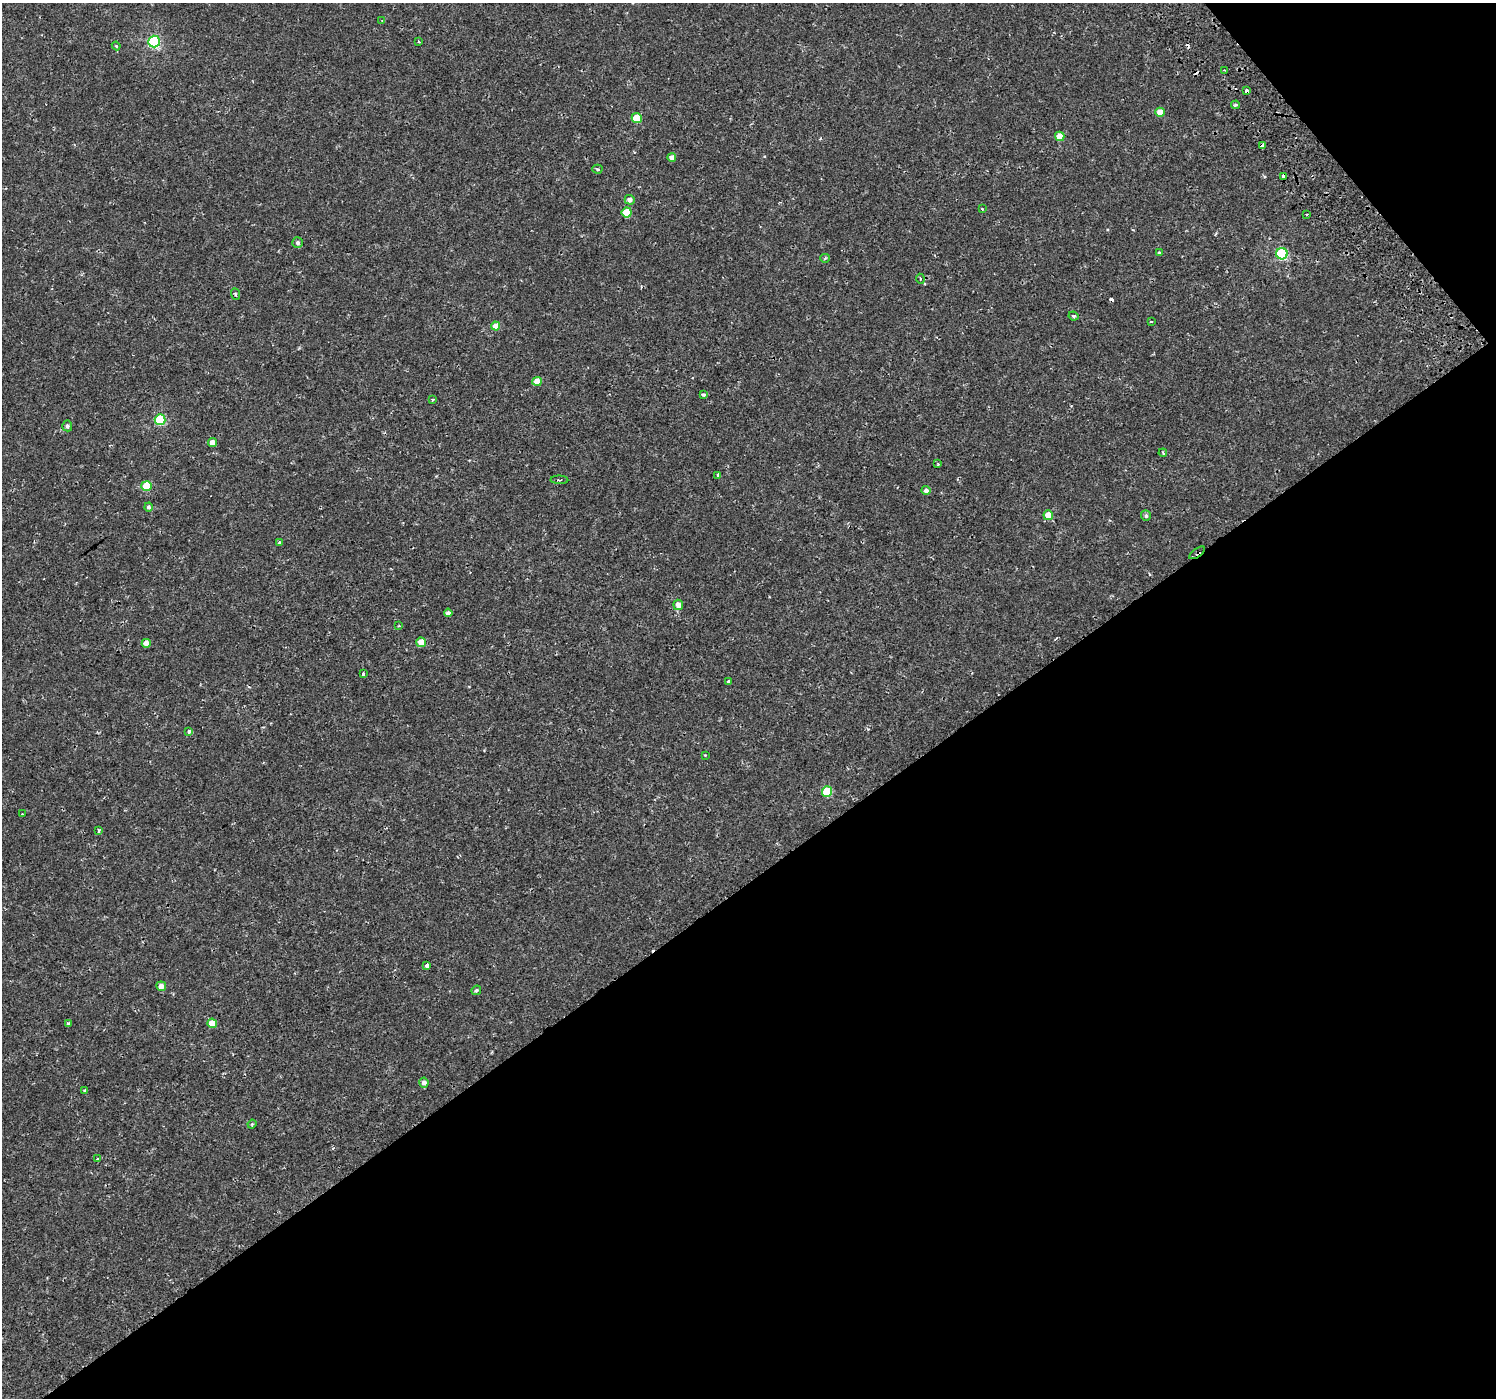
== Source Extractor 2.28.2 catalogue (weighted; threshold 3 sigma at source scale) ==
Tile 12 of 4 x 4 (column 4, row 3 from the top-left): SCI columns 4530-6023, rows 1569-2964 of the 6076 x 5992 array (HDU 1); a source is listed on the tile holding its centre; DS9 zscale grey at full resolution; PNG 1498 x 1400 px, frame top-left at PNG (2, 3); each listed source drawn as its Kron ellipse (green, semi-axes under 4 px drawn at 4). Shown black and unused: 39% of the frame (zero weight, under 2 of 3 exposures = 3% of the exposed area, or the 3 px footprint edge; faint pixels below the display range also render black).
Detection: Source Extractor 2.28.2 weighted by HDU 2 'WHT'; one run over the whole footprint, this tile lists its part. Background 3.61e-04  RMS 0.0014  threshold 0.00631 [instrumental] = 3 sigma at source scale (4.5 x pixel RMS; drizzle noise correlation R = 1.50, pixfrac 1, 0.0396/0.0396 arcsec/px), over >= 5 px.
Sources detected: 70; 5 cosmic-ray / hot-pixel residue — neither listed nor drawn; the other 65 listed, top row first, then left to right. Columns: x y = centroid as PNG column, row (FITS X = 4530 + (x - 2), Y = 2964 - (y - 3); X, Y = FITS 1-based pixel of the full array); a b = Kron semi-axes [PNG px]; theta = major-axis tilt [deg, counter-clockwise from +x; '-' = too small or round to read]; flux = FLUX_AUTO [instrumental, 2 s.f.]
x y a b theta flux
382 21 4 2 - 0.1
154 42 6 6 - 17
419 42 3 2 - 0.13
116 46 4 3 - 0.14
1224 70 3 2 - 0.11
1246 91 4 3 - 0.57
1236 105 4 4 - 0.25
1160 112 5 4 - 1.8
637 118 5 5 - 4.5
1060 136 5 4 - 2.1
1262 146 4 4 - 2.2
672 157 4 4 - 0.96
597 169 5 4 - 0.2
1284 176 4 3 - 1.9
630 200 5 4 - 0.66
982 209 3 2 - 0.17
627 212 5 5 - 4.2
1307 214 2 2 - 0.15
298 243 5 5 - 0.39
1159 253 4 4 - 0.21
1282 254 6 5 - 15
825 258 5 4 - 0.2
920 279 5 3 - 0.22
235 294 6 3 -68 0.23
1074 316 5 3 - 0.2
1151 321 3 2 - 0.11
496 326 4 4 - 1.7
537 381 4 4 - 1.7
703 394 3 3 - 0.49
432 400 4 3 - 0.15
160 420 5 5 - 9.5
67 426 5 5 - 0.31
212 442 4 4 - 1.2
1163 453 4 3 - 0.15
938 464 3 3 - 0.13
718 475 4 3 - 0.23
559 480 9 3 -1 0.23
146 486 5 5 - 4.3
926 490 4 4 - 0.65
148 507 4 4 - 0.33
1048 515 5 4 - 2.5
1146 516 5 5 - 0.27
280 543 4 3 - 0.56
1197 553 9 3 36 1.1
678 605 5 5 - 1.1
448 613 4 4 - 0.63
399 626 4 3 - 0.13
421 642 4 4 - 1.7
146 643 4 4 - 1.6
363 674 3 3 - 0.43
729 682 4 3 - 0.39
189 731 3 3 - 0.92
705 755 4 3 - 0.1
827 792 5 5 - 5.9
22 814 3 2 - 0.12
98 830 4 3 - 0.25
427 965 4 3 - 0.62
161 986 5 4 - 0.95
476 990 5 4 - 0.21
68 1023 3 3 - 0.39
212 1023 5 5 - 2.6
424 1082 5 4 - 0.71
85 1090 3 3 - 0.25
252 1124 4 3 - 0.16
97 1159 3 3 - 0.12
Overlapping masked pixels (flux is a lower limit): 4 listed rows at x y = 1246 91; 1262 146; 1284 176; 1197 553